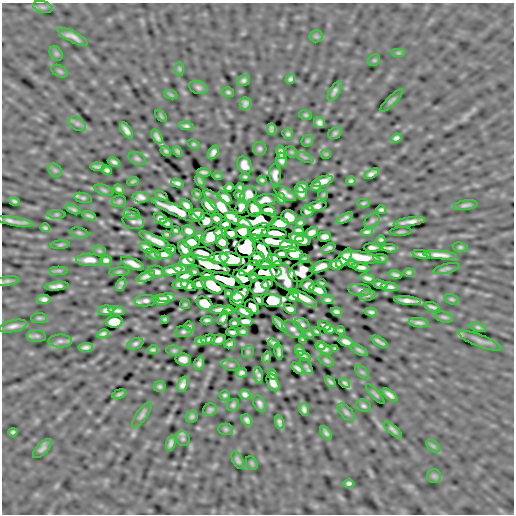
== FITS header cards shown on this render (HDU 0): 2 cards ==
NAXIS1  =                  512
NAXIS2  =                  512

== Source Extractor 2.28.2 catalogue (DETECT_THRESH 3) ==
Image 512 x 512 px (HDU 0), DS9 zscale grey, 1 PNG px = 1 image px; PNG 516 x 516 px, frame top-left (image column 1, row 512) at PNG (2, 3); each listed source drawn as its Kron ellipse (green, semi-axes under 4 px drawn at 4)
Background 2.03e-04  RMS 0.021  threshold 0.0623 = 3 sigma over >= 5 px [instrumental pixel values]
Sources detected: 320; all 320 listed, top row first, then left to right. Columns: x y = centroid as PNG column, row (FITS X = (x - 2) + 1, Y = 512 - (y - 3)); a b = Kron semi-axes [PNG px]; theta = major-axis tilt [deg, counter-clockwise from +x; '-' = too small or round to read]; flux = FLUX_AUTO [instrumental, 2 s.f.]
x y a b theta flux
43 7 10 5 -15 4.2
316 36 6 6 - 2.7
73 37 17 5 -27 9.6
56 53 8 6 -54 2.9
398 53 7 4 0 2.4
374 60 6 5 - 2.1
179 69 7 4 -90 2.4
60 71 9 5 -27 2.8
290 79 5 4 - 3.3
243 80 6 5 - 3.4
198 88 9 6 -19 4
334 91 10 5 60 4.8
228 92 6 5 - 2.5
171 95 7 4 -19 2.1
392 100 15 4 45 3.5
245 103 6 5 - 5.1
306 115 6 5 - 2.3
161 116 7 4 -46 1.7
320 123 5 5 - 5.1
77 124 9 6 -38 4.4
186 126 7 4 -5 3.5
272 129 6 4 -88 3.5
126 130 9 4 -56 6.4
335 133 7 5 28 3
288 134 5 5 - 2.8
157 137 8 4 -60 5.2
396 138 5 4 - 3.8
307 141 6 5 - 2.6
193 144 6 4 -26 2
260 148 7 6 - 3.2
166 151 6 4 -49 2.5
177 151 6 4 -57 2.8
213 152 7 5 60 5.6
281 152 7 4 -78 4.2
291 152 6 5 - 1.8
326 154 5 5 - 1.7
305 157 9 4 -21 2.8
137 158 9 6 -26 3.5
281 160 7 5 -85 5.8
114 162 6 4 -24 3.9
244 165 9 7 -62 12
98 167 7 3 -2 3.5
55 170 7 6 - 3
107 170 5 4 - 3.5
204 172 7 3 -4 3.6
371 174 8 4 27 5.3
275 175 10 5 -87 8
217 176 5 4 - 1.9
245 177 4 3 - 2.4
262 180 4 3 - 2.7
133 181 6 3 21 2.2
200 181 6 3 -58 2.8
323 181 11 5 19 11
351 181 4 4 - 3
177 183 6 4 -17 4
316 186 5 5 - 4.1
229 187 5 4 - 3
240 187 4 3 - 2.4
302 187 6 5 - 5.6
119 189 5 4 - 3.4
104 190 10 5 -19 3.1
301 193 7 5 -56 7.6
197 194 5 4 - 1.6
248 194 9 7 44 13
285 194 12 5 -29 8.2
239 195 5 4 - 3
323 195 5 4 - 1.8
161 196 7 2 -30 2.4
141 197 8 5 0 7
83 198 9 5 -13 2.8
225 198 8 5 -36 9.5
281 198 5 4 - 3.7
265 200 11 5 12 8.9
14 201 5 3 - 2.6
119 201 7 5 13 2.8
363 203 6 4 1 2.4
186 205 7 4 -43 6.2
465 205 12 4 8 4.6
209 206 8 5 -40 17
317 206 10 4 10 3.8
221 207 24 6 -44 30
241 207 8 5 69 5.3
73 209 8 3 -24 3.1
254 209 8 6 -75 14
175 210 26 5 -25 25
268 210 7 5 -15 16
381 210 5 3 - 3
307 211 6 5 - 6.2
57 214 9 4 0 2.4
132 214 8 6 -13 2.7
197 215 8 6 -5 17
89 216 7 3 -21 3.2
289 217 8 6 -21 25
160 218 7 5 -26 5.6
345 218 9 3 30 4.2
216 219 6 4 -29 4.5
206 220 7 7 - 11
238 220 14 5 -25 19
372 220 9 6 37 3.3
14 221 19 3 -10 8
133 221 11 7 -17 5.7
258 221 19 7 8 39
409 222 16 3 9 8.8
166 223 6 4 -17 3.2
280 223 9 6 -6 72
300 223 4 4 - 2.9
225 224 5 4 - 6.5
45 228 5 3 - 2.5
176 230 4 3 - 2.3
298 230 5 4 - 3.6
188 231 7 5 -22 7.8
242 231 6 6 - 24
260 231 11 6 30 110
221 232 6 5 - 11
367 232 6 4 7 3.7
401 232 11 3 3 2.4
79 233 9 5 -12 2.8
274 233 13 5 -3 22
312 233 7 5 27 7
166 234 4 3 - 1.8
231 234 6 5 - 8.9
212 236 12 7 29 51
199 237 5 3 - 3.5
324 237 6 5 - 7.2
296 238 7 4 -10 9
156 240 18 4 -27 12
303 240 8 5 -9 8
381 240 4 3 - 2.6
272 241 21 5 -10 29
191 242 8 5 10 28
222 242 7 5 -52 9.2
60 245 10 4 5 2.2
290 246 9 5 -9 30
146 247 7 4 -33 5
460 247 7 5 -9 2.5
246 248 10 9 - 440
329 248 7 3 22 3.6
372 248 8 3 -2 5
390 248 7 3 -4 3.8
170 249 6 4 -18 4.3
184 249 9 5 -65 7.8
262 249 16 6 -57 26
99 251 7 5 -20 2
164 254 8 5 1 8.1
203 254 12 6 -16 18
281 254 6 3 -4 5.7
294 254 8 6 -10 20
153 255 8 5 -24 2.9
422 255 9 3 -10 5
440 255 17 4 -5 11
360 257 20 5 -7 27
219 258 10 5 5 78
344 258 11 5 53 11
381 258 7 3 -7 3.6
231 259 11 6 -12 340
257 259 8 6 37 21
304 259 4 3 - 2.2
89 260 13 6 -1 11
106 260 6 5 - 4.8
187 260 7 5 6 18
275 260 7 5 -35 18
133 263 12 5 -24 9.3
208 264 22 6 -19 30
264 264 7 4 -3 8.5
353 264 5 3 - 2.1
336 265 6 5 - 7.4
321 266 11 5 21 10
361 267 9 4 -11 6.1
180 268 7 4 -8 6.7
249 268 11 5 34 2.9
447 268 13 4 14 3.6
172 270 10 5 10 11
59 271 9 4 0 3
301 271 13 9 26 6.9
119 272 10 4 5 2.5
156 272 9 6 -11 6.9
194 272 4 3 - 2.7
267 272 14 6 -1 41
409 272 5 4 - 2.6
395 275 7 3 -12 3.6
146 276 10 4 24 6.5
185 276 8 4 18 7.5
208 276 6 4 -10 6.1
284 276 17 10 -49 32
253 277 4 3 - 2.2
243 278 11 6 -39 6
368 278 8 4 -17 5
227 280 16 6 -18 56
7 281 12 4 11 3.8
267 283 6 4 37 6.3
322 283 4 2 - 1.8
121 284 7 3 65 3.3
180 284 8 4 6 6.1
199 284 7 5 13 8.2
380 284 8 3 -15 4.1
212 285 12 6 -32 60
308 285 7 6 - 9.8
56 286 12 4 6 6.4
189 286 8 5 -25 3.9
260 287 9 9 - 13
390 287 9 4 -10 5.2
318 290 9 5 -24 10
360 290 11 6 -6 4.7
228 293 4 3 - 1.7
240 294 9 6 37 18
367 295 8 5 2 2.7
293 297 6 4 8 6.2
166 298 8 4 9 8.2
303 298 16 4 -30 13
44 299 6 4 -1 5.2
237 299 7 6 - 33
451 299 7 5 -16 2.5
161 300 8 5 -3 8.8
259 300 5 3 - 3.3
328 300 6 3 -1 3.6
146 301 11 5 3 5.9
272 301 10 6 -2 150
407 301 13 3 -6 8.8
204 303 8 6 -31 27
185 304 5 5 - 1.9
252 307 8 6 -55 13
432 307 8 3 -15 3.5
290 309 6 4 -24 6.7
106 310 8 5 3 6.2
117 310 8 3 -8 4.7
221 310 11 4 -4 9.8
229 310 5 4 - 3.8
245 311 8 4 -19 8.4
336 312 5 4 - 3.7
371 312 6 3 -12 3.6
444 317 9 5 -15 2.9
39 318 8 5 0 2.7
223 318 7 4 67 5.2
165 319 4 3 - 1.8
207 320 6 3 1 3.2
246 321 7 5 -3 8
114 322 9 6 3 28
234 323 4 4 - 2.6
419 323 10 4 -7 4.9
280 324 9 3 -45 4.3
302 324 8 6 -31 4
13 326 14 6 12 7.4
189 326 5 4 - 2.4
325 326 7 3 -22 3.8
478 327 8 4 -18 2.7
293 329 11 7 -34 6.3
329 329 5 4 - 3.9
340 330 4 3 - 2.3
183 332 8 5 1 3.8
232 332 6 3 -5 3.8
243 332 5 4 - 3.3
316 332 4 2 - 1.9
103 334 6 3 12 3.6
309 334 5 3 - 2.1
36 336 9 6 -6 3.7
208 339 8 4 13 3.9
218 340 8 5 14 5.5
302 340 4 3 - 1.7
60 341 12 6 0 5.3
201 341 6 4 3 3.7
480 341 23 6 -21 7.4
346 342 8 4 -22 7.4
379 342 9 3 -31 4.1
273 343 6 4 -27 3.3
135 344 8 5 21 3.5
230 344 5 4 - 3.4
320 345 5 3 - 3.3
86 347 7 4 4 4.9
335 348 3 3 - 1.7
325 349 8 5 -25 4.9
153 350 5 3 - 2.8
174 350 8 5 -6 2.5
299 350 5 4 - 3.3
359 350 10 4 -29 3.6
248 352 6 5 - 2.3
279 352 8 3 -82 4.2
304 356 7 4 -28 2.8
267 357 5 3 - 3
183 359 7 6 - 10
326 360 8 5 -28 3.1
199 363 7 4 71 4.6
231 365 8 5 -9 3
306 366 9 5 -57 2.7
297 368 7 4 -39 4.3
362 372 8 5 -44 3
241 373 5 4 - 4.2
272 374 6 4 -61 3.7
259 375 8 4 -85 4.1
330 382 6 3 -45 2.7
273 383 9 5 -64 7.6
345 383 6 3 -36 3.1
183 384 8 5 68 6.5
160 387 5 5 - 2.8
119 394 7 4 16 2.7
245 394 6 5 - 4.9
375 394 13 3 -48 2.3
225 395 5 5 - 2.5
390 395 9 4 -36 5.9
260 404 9 5 -58 4.9
233 405 6 5 - 3.2
363 406 7 5 -21 3.3
304 409 6 4 -74 4.4
210 410 7 6 - 3.5
346 412 10 5 -46 3.9
142 415 15 5 55 5.1
192 417 6 5 - 3
247 420 6 4 -54 4.5
279 422 7 4 -76 4.3
226 429 7 5 0 2.6
393 429 11 4 -40 4.4
13 432 4 3 - 2.5
326 433 8 4 -51 3.8
183 439 7 6 - 3.2
171 443 8 4 74 4.6
433 446 8 5 -44 3.1
42 448 12 5 46 5.4
238 460 9 5 -62 4
252 463 7 5 -60 2.2
434 476 7 7 - 3.8
349 483 5 4 - 3.6